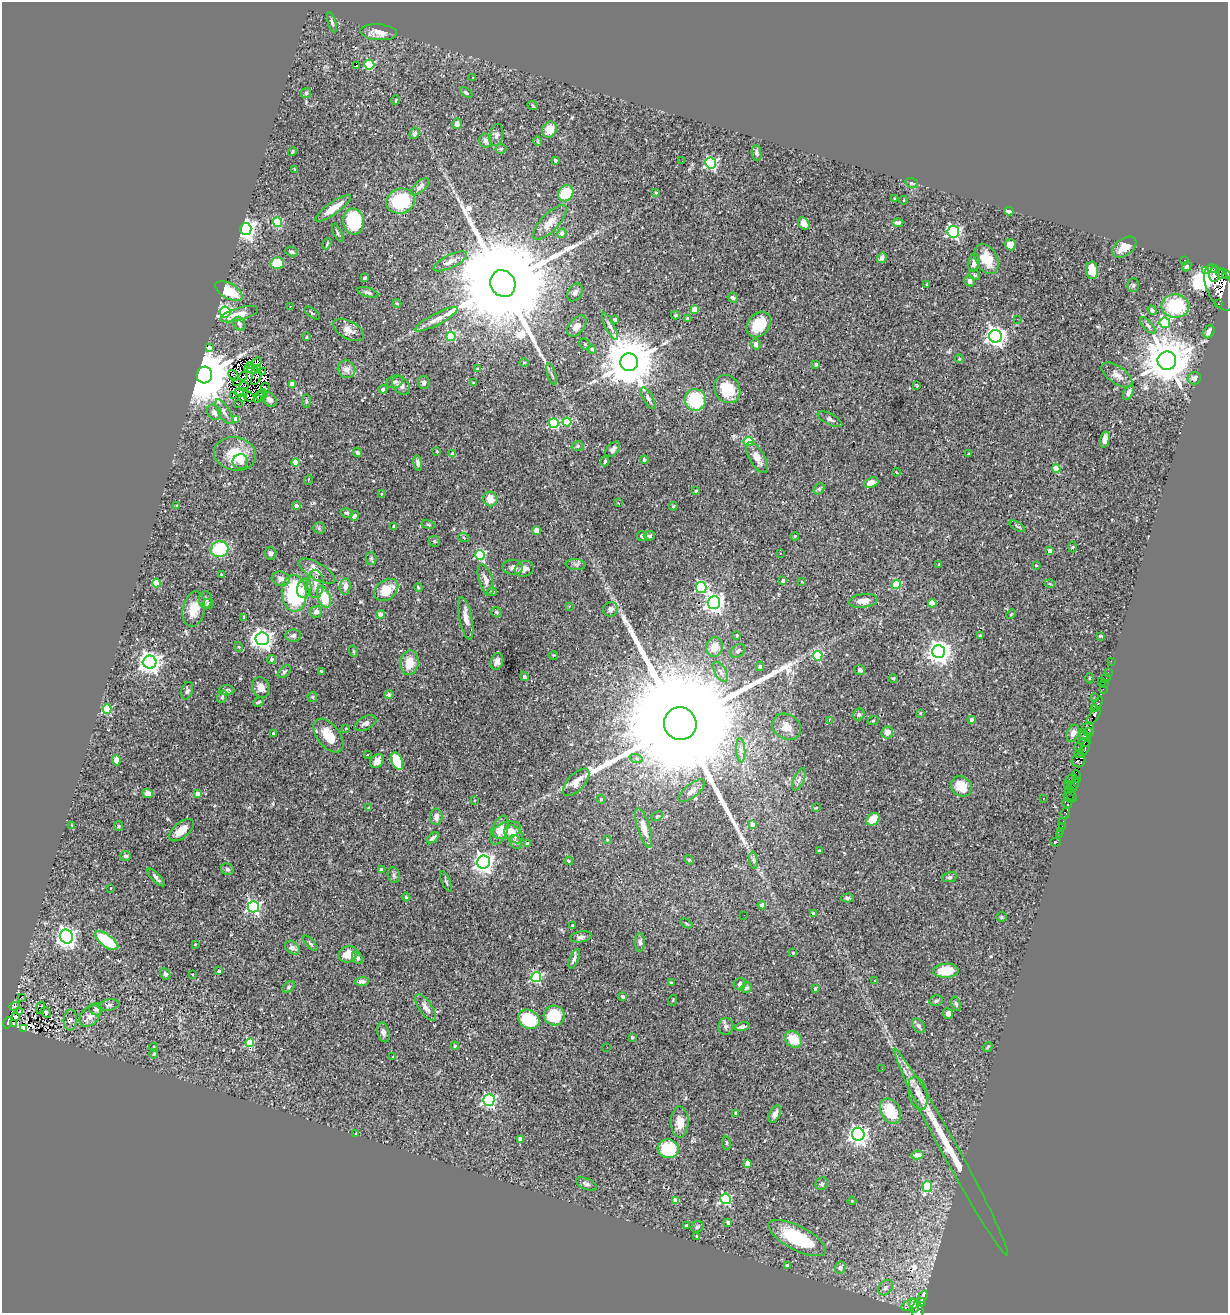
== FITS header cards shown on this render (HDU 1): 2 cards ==
NAXIS1  =                 1226
NAXIS2  =                 1311

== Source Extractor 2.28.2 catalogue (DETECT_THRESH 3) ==
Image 1226 x 1311 px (HDU 1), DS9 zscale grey, 1 PNG px = 1 image px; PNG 1230 x 1315 px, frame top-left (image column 1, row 1311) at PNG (2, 2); each listed source drawn as its Kron ellipse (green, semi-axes under 4 px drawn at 4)
Background 0.283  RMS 0.022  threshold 0.0652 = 3 sigma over >= 5 px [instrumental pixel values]
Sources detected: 462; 10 with non-positive FLUX_AUTO (blend fragments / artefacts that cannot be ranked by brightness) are neither listed nor drawn; the other 452 listed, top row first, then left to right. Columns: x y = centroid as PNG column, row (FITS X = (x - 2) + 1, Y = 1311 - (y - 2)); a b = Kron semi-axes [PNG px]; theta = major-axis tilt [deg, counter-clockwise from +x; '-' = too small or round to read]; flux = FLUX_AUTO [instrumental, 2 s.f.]
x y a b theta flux
332 22 10 4 -73 3.5
379 32 18 8 -4 14
356 65 3 2 - 29
369 65 5 5 - 90
473 77 2 2 - 1
306 93 5 5 - 1.8
466 93 7 4 -36 2.9
396 100 5 3 - 1.3
533 106 5 3 - 1.4
457 124 5 5 - 7.7
549 130 8 7 - 21
414 133 6 5 - 5.4
496 135 11 6 78 5.1
485 141 7 6 - 5
537 141 5 3 - 1.8
501 149 5 5 - 2.1
292 152 4 4 - 2.2
757 153 8 4 -80 4.2
556 160 3 3 - 2.4
682 161 3 2 - 1.2
711 163 5 5 - 200
295 169 3 2 - 0.99
912 183 6 4 -20 2.2
420 187 11 5 41 5.6
566 193 8 7 - 46
656 193 3 2 - 1.1
895 198 3 3 - 1.1
904 200 4 3 - 0.94
400 201 14 12 17 73
333 208 21 6 35 24
1009 211 4 4 - 5.8
277 222 5 4 - 76
353 222 13 10 -83 96
550 222 23 8 46 19
804 223 7 5 -53 8.9
898 223 5 3 - 3.6
246 229 6 5 - 890
953 232 6 5 - 330
338 233 9 3 -64 2.8
562 233 5 4 - 6.2
327 244 6 3 65 1.6
1011 245 5 5 - 19
1124 247 13 8 36 18
292 252 6 4 -23 3.7
882 258 5 4 - 6.7
986 259 16 10 -63 28
1185 260 3 2 - 8.8
450 261 18 6 25 11
277 263 6 6 - 37
974 263 9 5 80 7.5
1186 266 5 4 - 2.9
1212 268 5 3 - 500
1092 270 9 6 -85 22
1205 270 3 3 - 120
1221 273 5 5 - 890
1215 274 8 5 77 1400
1226 274 4 3 - 670
974 275 6 4 -38 2.2
365 278 4 3 - 3
970 281 6 5 - 4.1
503 284 14 12 -61 72000
927 284 3 2 - 1.3
1133 285 7 5 89 2.8
1219 288 24 12 -65 6700
229 291 15 7 -29 43
368 292 11 4 -18 3.8
575 292 10 6 56 4.9
733 298 5 4 - 3.9
397 303 4 3 - 1.3
1218 304 3 3 - 75
290 306 3 2 - 5.4
1175 306 14 11 -2 77
694 309 4 4 - 24
1152 310 5 4 - 3.6
225 312 5 5 - 210
312 313 9 3 -38 1.7
239 314 19 6 16 17
675 315 4 3 - 1.7
687 318 3 3 - 1.7
436 319 24 5 27 14
1017 319 2 2 - 8.3
615 320 4 4 - 7.9
1165 323 5 5 - 120
239 324 7 5 -60 3.6
759 325 14 10 48 36
1148 325 10 4 -48 3.2
577 326 12 7 50 14
610 326 15 5 -63 5.1
348 330 17 9 -28 11
1209 332 7 5 60 8.9
451 336 4 4 - 58
995 336 6 6 - 890
306 337 3 2 - 1.1
585 344 6 5 - 1.9
756 344 5 4 - 5.2
209 348 4 3 - 3.9
592 349 4 4 - 4.2
959 359 4 3 - 1.6
1167 361 9 9 - 6600
257 362 5 2 - 1.1
524 362 5 3 - 1.2
629 362 9 9 - 10000
816 365 4 4 - 2.5
251 366 3 2 - 0.31
248 369 3 2 - 0.87
258 369 4 2 - 1.8
346 369 9 8 - 9.1
477 369 4 3 - 1.3
252 370 5 2 - 2.1
262 372 3 2 - 0.81
551 374 11 2 -72 3.1
204 375 8 7 - 13000
233 375 6 4 -47 0.45
1117 375 18 8 -35 11
243 376 5 2 - 1.5
256 378 8 3 62 1.2
1194 378 7 6 - 6.6
237 382 2 2 - 1.2
395 382 8 6 21 3.8
424 382 6 6 - 4.3
474 383 4 3 - 1.6
292 384 4 4 - 21
401 385 10 7 -50 7.9
917 385 3 3 - 1.3
244 386 5 2 - 0.03
265 388 5 2 - 2.5
383 389 4 4 - 5.8
727 389 15 12 -58 44
241 392 7 4 2 1.7
1128 393 8 4 62 6.5
263 394 4 2 - 2.8
233 395 4 2 - 1.2
248 396 7 2 -40 1.8
260 396 5 2 - 2.1
242 397 2 2 - 2.1
258 398 4 3 - 1.3
648 398 12 5 -60 5
270 399 8 6 -45 6.1
695 400 11 10 - 81
306 401 7 4 -89 2.3
239 403 3 2 - 2.8
214 412 8 6 -55 5.4
224 412 14 5 -59 5.6
236 419 4 3 - 16
830 419 13 5 -27 4.6
567 422 4 4 - 59
554 423 5 5 - 110
1105 439 8 4 76 8.9
748 441 5 4 - 77
578 446 6 5 - 2.8
613 449 9 5 49 5.1
437 451 3 2 - 1.1
358 453 5 4 - 2.8
235 454 21 16 -11 42
453 454 4 3 - 14
968 454 3 2 - 1.2
757 458 17 7 -59 15
644 460 4 4 - 2.1
240 461 7 7 - 7.5
605 461 5 3 - 2.2
295 463 4 4 - 39
418 463 8 4 -79 4.6
1056 469 4 4 - 33
896 472 4 2 - 0.86
308 480 5 3 - 1.2
871 483 7 5 20 11
819 489 6 4 43 2.4
696 491 3 3 - 1.8
381 494 4 2 - 0.87
490 499 7 7 - 17
618 503 3 2 - 4.7
176 506 3 3 - 1.1
296 506 3 3 - 9.1
673 506 4 3 - 1.6
347 513 6 4 -16 2.2
354 516 5 4 - 3.6
428 525 7 3 -9 1.9
393 526 3 2 - 1.7
1017 526 8 3 -30 2.5
319 528 5 5 - 2.4
536 530 4 4 - 21
642 536 5 5 - 5
649 536 5 5 - 4.1
795 536 4 3 - 1.3
464 538 6 3 -20 1.6
434 541 6 5 - 2.8
1073 547 5 3 - 1.4
220 549 9 8 - 66
1050 551 4 3 - 7.8
270 553 6 6 - 4.7
780 553 2 2 - 0.89
480 555 5 5 - 140
371 558 6 5 - 2.6
576 564 10 5 -6 4.1
939 564 4 3 - 1
1036 565 3 3 - 1.7
513 567 10 7 -1 5.3
524 569 10 7 19 8
317 571 20 8 -30 15
222 575 4 3 - 2.5
281 579 9 7 -15 8.7
486 580 16 7 -73 10
783 581 3 3 - 5.7
802 582 4 3 - 1.1
156 583 4 4 - 38
315 584 14 8 -89 11
1050 584 5 3 - 1.4
896 585 4 4 - 58
345 586 8 5 80 8.1
418 587 4 4 - 2.1
701 587 5 5 - 170
304 588 9 7 73 11
386 590 13 9 37 31
492 592 4 4 - 2.2
294 593 18 12 -86 120
324 597 11 6 -68 41
205 600 8 6 89 4.8
863 601 14 6 6 13
714 602 6 6 - 690
932 603 4 4 - 37
208 604 6 5 - 2
569 606 3 3 - 1
194 609 18 11 78 22
610 609 7 7 - 7.8
316 612 6 5 - 5.2
496 612 6 5 - 2.3
380 614 4 4 - 28
1011 614 5 3 - 1.3
244 618 4 3 - 1.7
466 618 21 6 -78 14
293 635 8 6 10 4.2
737 635 3 2 - 1.5
980 635 3 2 - 1.8
1101 636 4 2 - 1.6
262 639 7 6 - 840
239 647 5 3 - 1.3
715 647 10 8 79 17
353 651 5 3 - 1.6
738 651 8 5 37 3.7
939 652 6 6 - 1300
553 655 5 3 - 1.2
817 656 5 5 - 89
271 660 4 4 - 3.5
1111 661 2 2 - 5.5
150 662 6 6 - 1200
497 662 8 6 72 6.3
409 663 12 9 81 24
760 666 5 4 - 2.4
860 670 5 5 - 4.5
321 671 3 3 - 1.1
284 672 8 4 43 3
721 672 11 5 -60 5.6
1108 673 3 2 - 16
524 677 4 4 - 2.8
893 678 5 3 - 1.5
1090 678 5 3 - 1.3
1106 678 5 3 - 19
1101 681 2 2 - 30
1104 684 2 2 - 1.6
261 688 10 8 -61 12
1103 689 2 2 - 8.2
227 690 8 5 0 3.8
187 691 9 5 74 3.6
389 695 5 4 - 3.9
222 697 6 5 - 2.6
312 697 5 4 - 1.9
1095 698 2 2 - 6.3
259 702 5 3 - 2
1097 704 8 4 64 280
1094 708 4 3 - 360
107 709 4 4 - 82
920 713 3 3 - 1.2
859 715 6 5 - 3.8
1094 716 10 5 57 330
829 720 3 2 - 0.92
972 720 3 3 - 6.1
873 721 6 3 20 1.3
365 723 12 6 26 5.8
680 724 16 16 - 120000
787 727 15 12 -33 15
346 728 3 3 - 1.3
1088 729 6 6 - 180
887 732 6 6 - 8.8
1089 732 5 3 - 140
273 733 3 3 - 1.3
1073 733 9 6 66 6.3
1085 735 5 4 - 300
328 736 19 11 -51 29
1085 742 6 3 13 230
1078 747 5 4 - 220
1085 748 7 3 73 54
741 750 12 4 -86 6.4
1079 754 4 3 - 32
367 755 3 3 - 1.6
636 758 7 4 -20 2.6
116 760 5 4 - 18
1079 760 7 6 - 420
377 761 8 6 52 8.3
397 761 9 5 -68 46
1077 776 6 3 -78 460
799 779 12 5 64 5.1
1071 779 6 4 31 130
576 782 17 8 47 12
1075 782 7 2 86 13
1068 785 3 2 - 9.7
961 786 11 9 -42 23
1072 788 5 4 - 30
692 791 16 6 39 9.2
148 793 5 4 - 6.9
197 794 4 4 - 12
1071 795 8 2 -55 15
1043 798 3 2 - 1.2
1069 798 6 3 -42 24
601 799 4 4 - 1.5
474 801 3 2 - 1.5
1067 804 5 3 - 420
368 808 3 3 - 1.3
816 808 4 2 - 1.3
1066 813 6 4 75 110
657 816 6 4 26 1.7
436 817 8 6 88 7.2
873 819 7 5 38 31
1063 822 3 3 - 31
72 825 3 3 - 1.4
752 825 4 4 - 13
119 826 5 4 - 1.5
1062 826 2 2 - 3.3
644 828 21 6 -73 17
181 830 15 7 40 18
499 830 15 7 68 13
507 830 14 8 15 18
1060 831 2 2 - 8.9
514 834 10 7 -42 14
1060 834 3 2 - 1.9
433 838 7 3 38 5
607 839 3 3 - 1.4
516 842 7 5 -57 5.8
1055 842 5 2 - 9.7
527 844 4 3 - 5.9
819 851 3 3 - 2.9
125 856 5 5 - 2.9
689 860 5 4 - 1.4
754 860 8 4 -81 3.5
569 861 4 3 - 2.4
483 862 6 6 - 850
227 869 7 5 -17 3.3
381 870 4 3 - 6.6
394 875 8 6 -79 3.4
156 877 11 3 -47 4.9
949 877 8 5 9 2.7
446 882 11 3 -66 2.6
111 888 4 2 - 0.75
406 897 4 4 - 2
847 898 7 4 0 2.6
762 905 4 4 - 12
253 907 5 5 - 310
814 914 4 3 - 6.5
744 915 2 2 - 0.62
1001 917 5 4 - 1.9
686 923 6 3 -30 1.5
572 925 3 3 - 2.9
66 936 7 6 - 780
581 937 11 5 10 4.6
106 941 14 6 -37 81
640 942 9 5 -89 4.1
310 943 9 3 -49 2.6
195 944 3 3 - 1.2
292 948 8 5 -38 7
793 953 3 3 - 2.2
348 954 10 8 21 18
357 958 6 5 - 4.2
574 959 10 3 67 3.7
219 971 3 3 - 2.2
946 971 13 7 2 34
165 974 6 4 -61 2.6
192 974 3 3 - 1.1
536 977 5 5 - 160
875 980 3 2 - 1.1
362 981 7 4 4 6
671 982 4 2 - 1.1
740 984 6 6 - 3.9
289 987 7 5 42 3
746 988 6 5 - 2.8
815 988 3 3 - 2.8
623 996 4 3 - 7.5
21 997 3 2 - 1.3
673 1000 5 3 - 1.3
936 1001 7 5 13 2.9
956 1004 7 4 -71 2.3
109 1005 11 5 10 4.5
14 1006 5 2 - 1.5
41 1008 6 3 72 2.1
426 1008 15 6 -55 9.2
96 1009 6 6 - 3.6
19 1012 3 3 - 2.5
46 1012 5 4 - 2
948 1014 5 5 - 5.2
554 1015 10 10 - 50
90 1016 12 8 46 12
15 1017 4 2 - 1.6
529 1019 11 9 -34 55
70 1020 10 6 88 4.5
8 1023 6 3 74 32
13 1024 3 3 - 2.6
919 1026 8 5 -57 4.5
726 1027 8 7 - 5.1
742 1027 8 4 10 4.6
23 1028 4 3 - 170
383 1032 10 6 -75 5.8
632 1037 3 3 - 1.5
793 1039 9 7 -38 29
250 1043 4 4 - 56
455 1046 4 3 - 1.5
154 1047 4 3 - 1.8
607 1047 3 2 - 1.2
988 1047 5 3 - 2
154 1054 5 4 - 3.2
393 1057 2 2 - 0.85
882 1069 2 2 - 1.1
918 1093 17 9 -76 18
489 1100 5 5 - 300
890 1111 13 9 -61 46
735 1113 4 4 - 1.6
775 1114 9 5 63 7
680 1122 15 9 -89 17
356 1133 4 3 - 1.2
858 1134 6 6 - 760
520 1139 3 3 - 9.5
726 1143 7 3 -82 1.9
668 1149 10 9 - 51
951 1152 118 8 -61 75
918 1155 6 4 11 5.3
748 1164 4 4 - 19
586 1184 11 5 -24 4.4
822 1184 7 6 - 3.5
927 1187 6 5 - 69
726 1199 5 5 - 160
676 1200 4 4 - 21
852 1201 4 3 - 1.4
728 1222 3 3 - 3.6
686 1225 3 3 - 2
697 1227 6 5 - 2.9
697 1236 3 3 - 3.4
797 1238 32 12 -27 93
787 1265 4 3 - 2.1
840 1268 6 5 - 5
885 1288 9 6 46 4.6
923 1297 6 3 71 120
921 1302 4 3 - 130
910 1305 9 5 24 230
914 1305 7 3 -75 290
917 1310 8 6 -85 410
At the frame edge (FLAGS 8, measured only in part): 2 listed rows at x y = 1226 274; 917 1310
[10 non-positive-flux detections neither listed nor drawn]